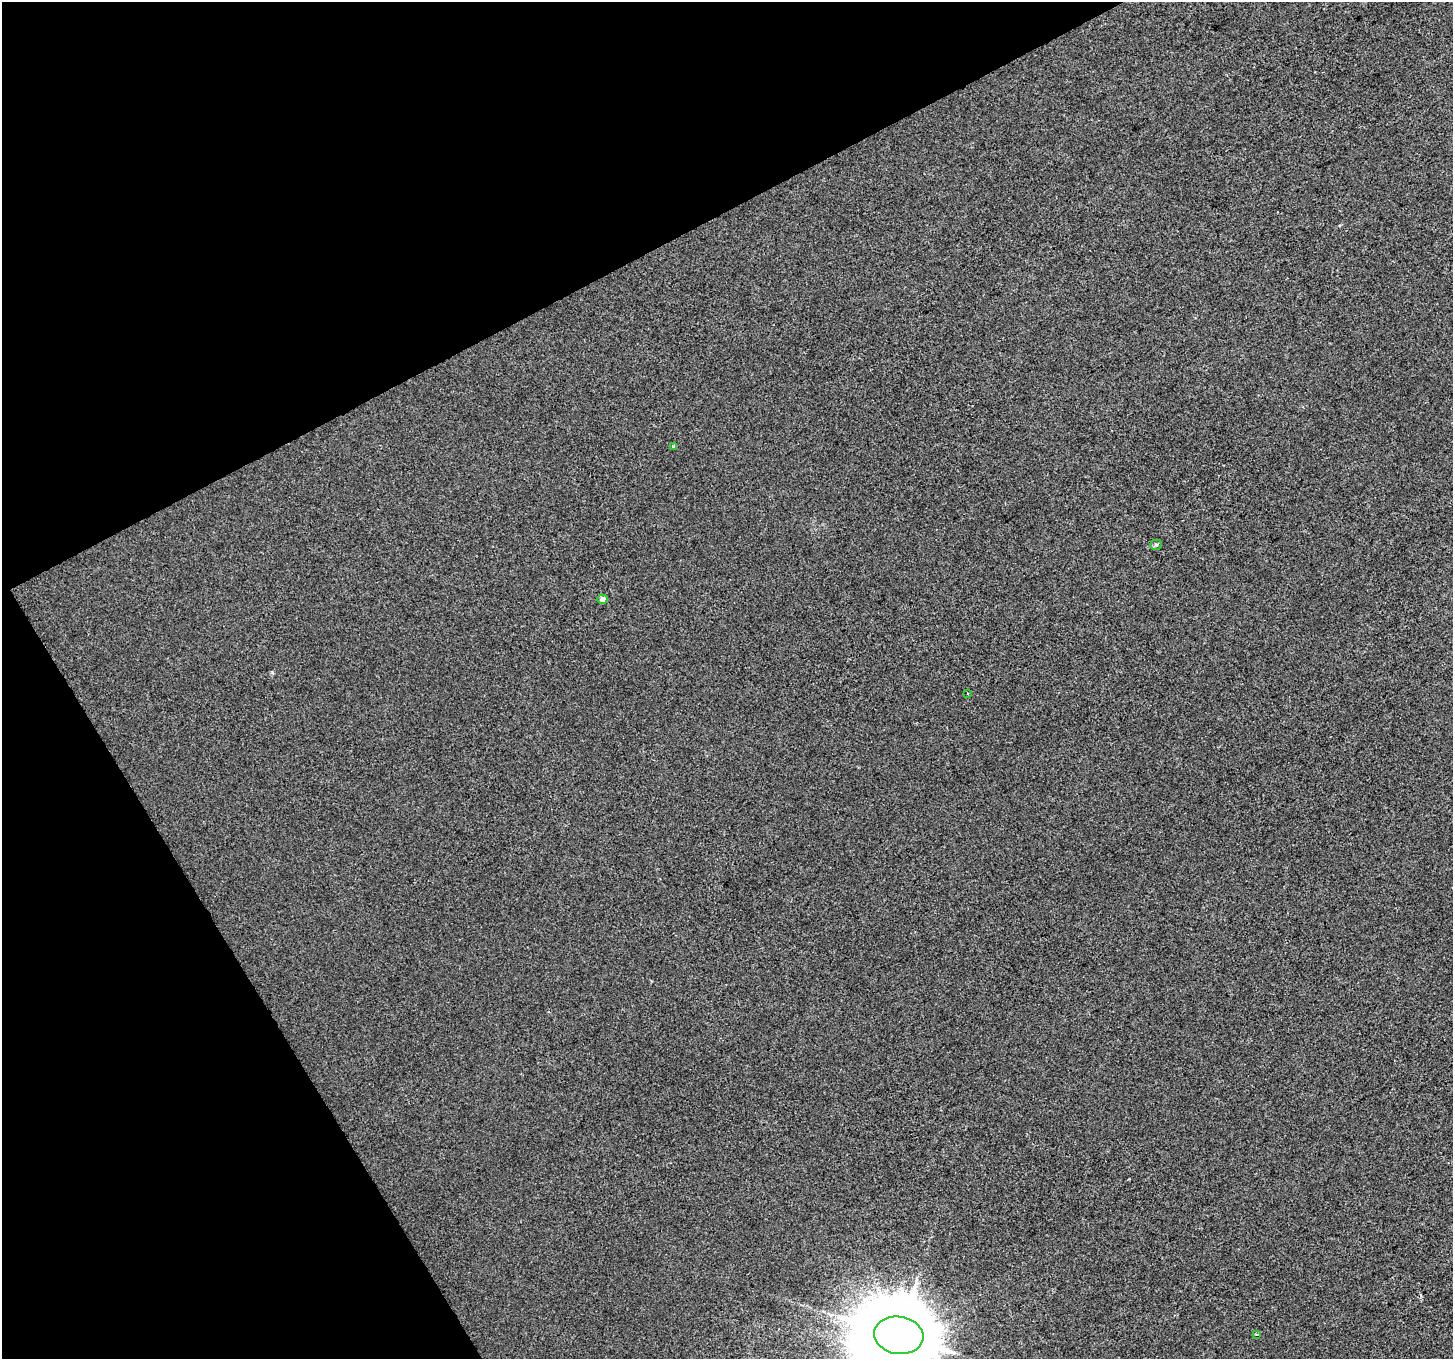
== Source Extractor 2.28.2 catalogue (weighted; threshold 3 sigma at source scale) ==
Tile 5 of 4 x 4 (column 1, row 2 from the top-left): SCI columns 3-1453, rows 2880-4236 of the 5807 x 5697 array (HDU 1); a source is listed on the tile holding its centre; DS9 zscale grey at full resolution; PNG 1455 x 1361 px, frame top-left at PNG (2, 2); each listed source drawn as its Kron ellipse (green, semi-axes under 4 px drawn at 4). Shown black and unused: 26% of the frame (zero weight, under 2 of 3 exposures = <1% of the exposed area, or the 3 px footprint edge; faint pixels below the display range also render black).
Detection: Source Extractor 2.28.2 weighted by HDU 2 'WHT'; one run over the whole footprint, this tile lists its part. Background -2.33e-04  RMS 0.0055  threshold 0.0249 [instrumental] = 3 sigma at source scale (4.5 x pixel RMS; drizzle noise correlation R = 1.50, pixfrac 1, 0.0396/0.0396 arcsec/px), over >= 5 px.
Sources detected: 7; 1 inside a brighter object's white glare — neither listed nor drawn; the other 6 listed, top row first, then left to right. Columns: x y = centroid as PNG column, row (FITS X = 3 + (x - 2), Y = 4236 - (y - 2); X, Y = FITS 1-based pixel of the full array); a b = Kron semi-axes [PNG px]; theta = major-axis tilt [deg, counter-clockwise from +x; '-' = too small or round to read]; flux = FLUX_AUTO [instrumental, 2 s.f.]
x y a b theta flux
673 446 3 3 - 1.1
1156 545 5 5 - 0.96
603 599 5 4 - 3.2
968 693 2 2 - 0.57
1257 1334 3 2 - 0.66
899 1335 25 18 -9 7200
Isophote crosses this tile's border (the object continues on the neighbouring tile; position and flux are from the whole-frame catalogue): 1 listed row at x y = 899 1335